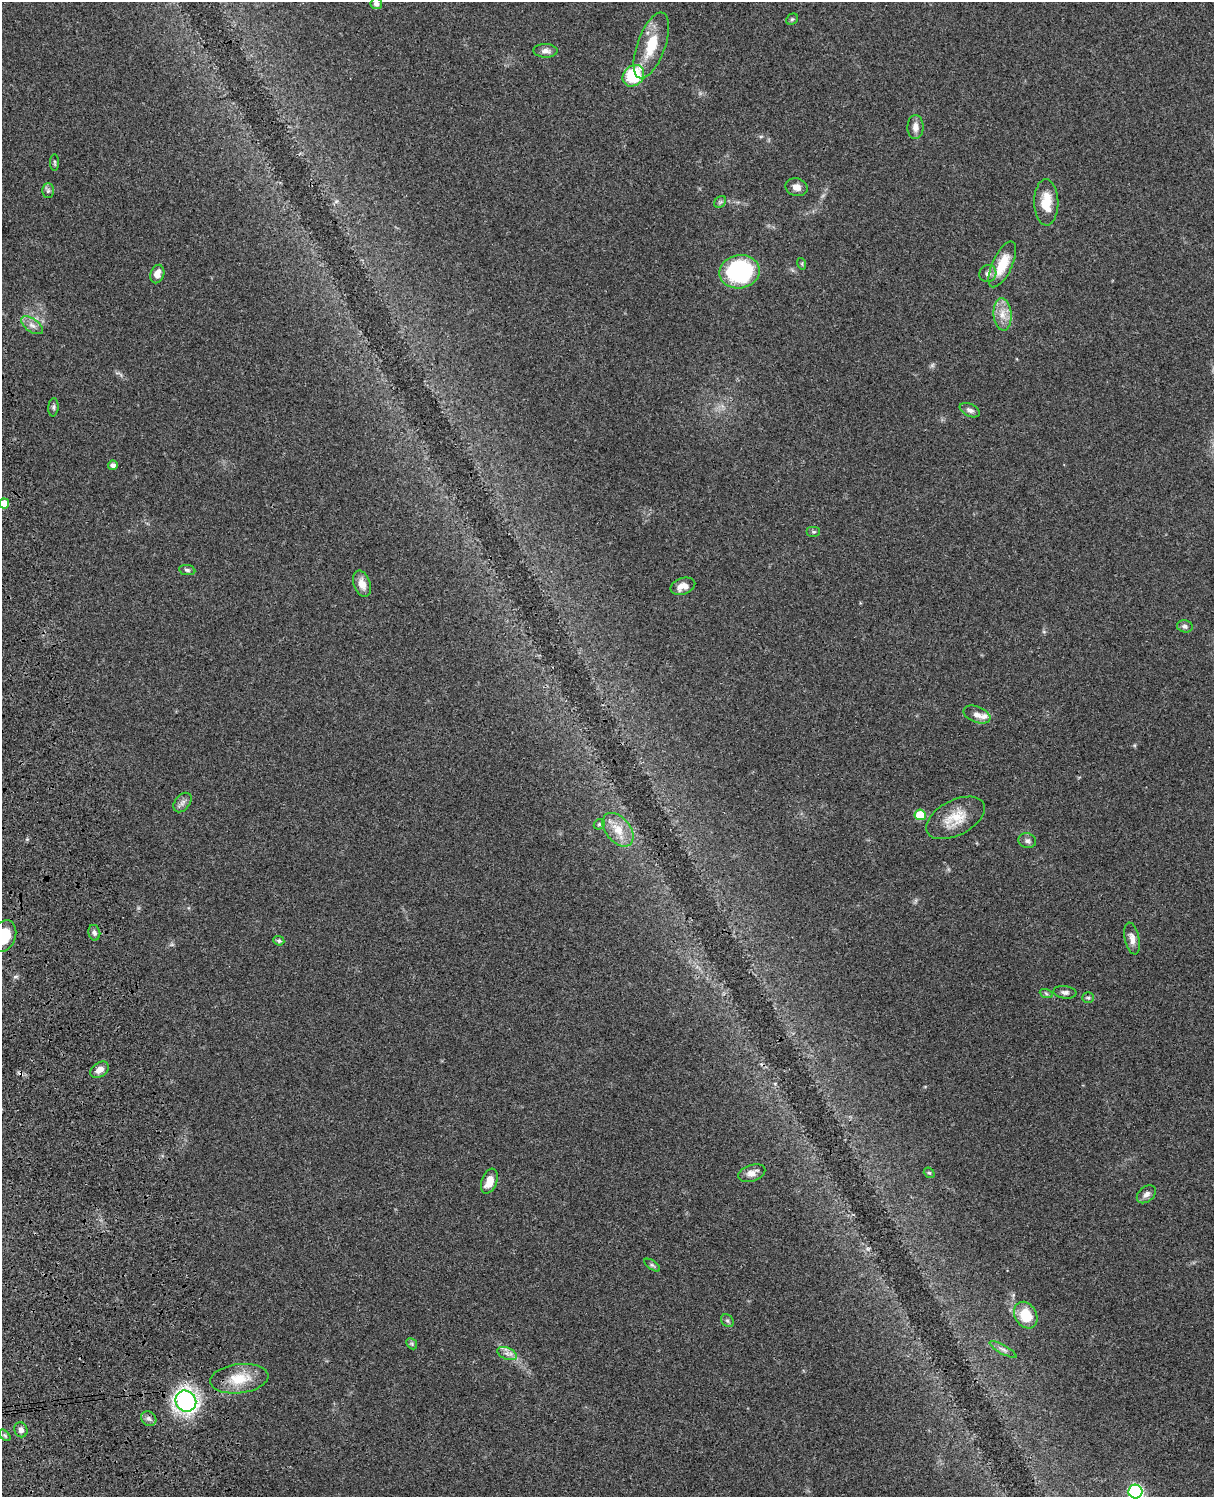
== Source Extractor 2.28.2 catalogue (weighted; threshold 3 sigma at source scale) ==
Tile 7 of 4 x 3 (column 3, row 2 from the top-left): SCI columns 2546-3757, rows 1773-3267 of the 5088 x 4926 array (HDU 1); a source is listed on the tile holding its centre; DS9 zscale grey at full resolution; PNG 1216 x 1499 px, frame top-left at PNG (2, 2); each listed source drawn as its Kron ellipse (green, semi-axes under 4 px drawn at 4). Shown black and unused: <1% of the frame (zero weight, under 3 of 4 exposures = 6% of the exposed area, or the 3 px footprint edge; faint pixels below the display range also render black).
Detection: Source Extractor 2.28.2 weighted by HDU 2 'WHT'; one run over the whole footprint, this tile lists its part. Background 0.0779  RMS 0.0058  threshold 0.0263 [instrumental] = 3 sigma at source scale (4.5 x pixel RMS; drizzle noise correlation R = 1.50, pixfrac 1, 0.05/0.05 arcsec/px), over >= 5 px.
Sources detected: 60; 1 cosmic-ray / hot-pixel residue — neither listed nor drawn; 1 inside a brighter listed object's ellipse — not listed separately; the other 58 listed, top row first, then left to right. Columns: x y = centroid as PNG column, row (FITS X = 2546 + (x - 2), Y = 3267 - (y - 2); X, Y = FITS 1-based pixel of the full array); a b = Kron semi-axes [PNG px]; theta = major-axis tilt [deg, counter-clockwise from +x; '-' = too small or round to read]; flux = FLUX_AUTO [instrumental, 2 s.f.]
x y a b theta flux
376 4 6 5 - 2.4
792 19 6 5 - 0.96
651 45 35 14 70 17
545 51 12 7 -2 2.8
633 76 12 9 45 32
915 127 12 8 90 3.9
55 162 8 4 -90 0.91
797 187 11 9 -15 3.5
48 191 7 6 - 1.3
720 202 7 5 44 1.1
1046 202 23 12 -89 12
802 264 6 3 -73 0.59
1002 264 25 10 65 15
740 272 20 16 11 65
157 274 9 7 72 4.3
988 274 9 8 - 2.8
1002 314 16 9 -84 6.5
32 325 12 6 -35 3.2
53 407 9 5 86 1.3
970 410 11 6 -25 2.2
113 465 5 4 - 2
4 504 5 5 - 9.5
814 532 7 5 0 0.94
187 570 8 5 -9 1.2
362 584 13 8 -71 5.3
683 586 13 8 19 4.8
1185 626 8 6 -13 1.9
977 715 14 8 -22 3.8
182 802 11 7 51 2.4
920 815 5 5 - 17
955 818 32 17 27 15
599 824 6 5 - 0.9
618 830 19 12 -50 9.4
1027 841 9 7 -16 1.8
94 933 8 6 -77 1.9
4 936 16 11 70 20
1132 939 16 7 -78 3.9
279 941 5 4 - 1
1065 992 12 6 -6 1.9
1046 993 7 4 -20 1.1
1088 998 6 5 - 0.99
100 1070 10 7 33 4.2
752 1173 14 8 19 4.7
929 1173 6 5 - 0.83
489 1181 13 7 69 7.4
1146 1194 11 7 39 2.7
652 1265 9 4 -35 1.2
1026 1315 14 10 -58 16
727 1321 7 5 -44 1.2
412 1344 6 4 -47 0.91
1003 1349 15 4 -29 2
507 1353 10 5 -23 2.6
239 1379 29 14 7 16
186 1401 11 10 - 150
149 1419 8 7 - 1.9
21 1430 7 6 - 2.3
5 1435 7 4 -45 1.1
1135 1492 7 7 - 130
Isophote crosses this tile's border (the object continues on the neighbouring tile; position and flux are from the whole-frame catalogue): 4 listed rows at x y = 376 4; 4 504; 4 936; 1135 1492